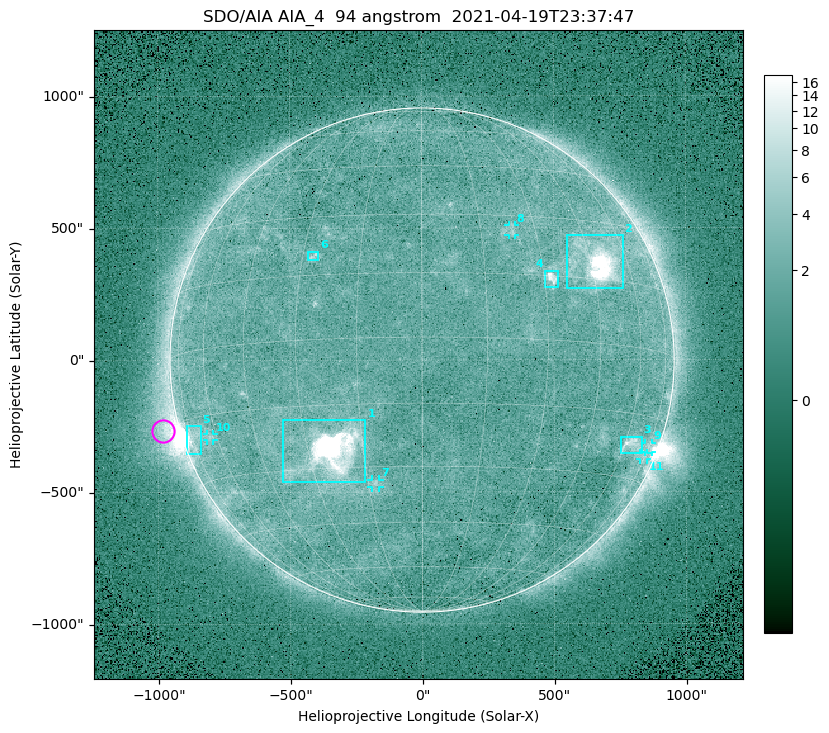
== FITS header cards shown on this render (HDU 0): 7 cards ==
TELESCOP= 'SDO/AIA '
INSTRUME= 'AIA_4   '
WAVELNTH=                   94
WAVEUNIT= 'angstrom'
DATE-OBS= '2021-04-19T23:37:47.12'
CTYPE1  = 'HPLN-TAN'
CTYPE2  = 'HPLT-TAN'

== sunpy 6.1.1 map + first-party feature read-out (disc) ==
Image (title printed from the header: SDO/AIA AIA_4  94 angstrom  2021-04-19T23:37:47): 512 x 512 px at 4.8 arcsec/px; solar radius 955 arcsec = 199 px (full disc in frame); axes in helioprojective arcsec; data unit not stated in the header (colour bar unlabelled)
Orientation: roll -0.138 deg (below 1 deg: not rotated)
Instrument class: DISC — disc imager (sunpy class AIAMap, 94 A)
Bright regions (active regions / flare kernels): reference = the median radial profile (limb darkening/brightening removed); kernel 5 px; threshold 5 sigma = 2.52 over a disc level ~1.76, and >= 1.15x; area >= 9 px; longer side >= 5 px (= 24 arcsec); searched inside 0.97 R_sun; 11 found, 11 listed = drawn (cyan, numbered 1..; 5 of them under ~33 arcsec drawn as corner ticks so the feature stays visible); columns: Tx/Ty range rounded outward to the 10 arcsec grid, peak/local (2 s.f.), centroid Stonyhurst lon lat
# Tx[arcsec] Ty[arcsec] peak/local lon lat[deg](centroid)
1 -530..-210 -460..-220 980 -23 -26
2 550..760 270..470 65 +47 +19
3 750..830 -360..-290 4.4 +64 -22
4 460..520 270..340 7 +32 +14
5 -900..-840 -360..-250 5.9 -73 -19
6 -430..-390 380..410 3.2 -27 +20
7 -190..-160 -480..-450 3.1 -13 -34
8 330..360 470..510 2.8 +23 +26
9 840..870 -350..-310 2.9 +75 -22
10 -820..-790 -300..-280 2.7 -63 -20
11 820..850 -380..-350 2.2 +73 -24
Off-limb structures (1.02-1.3 R_sun): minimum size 50 px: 5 found; the strongest spans PA ~85..115 deg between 1.02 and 1.21 R_sun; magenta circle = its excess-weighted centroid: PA ~105 deg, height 1.06 R_sun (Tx ~-980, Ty ~-270 arcsec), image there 5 x the reference